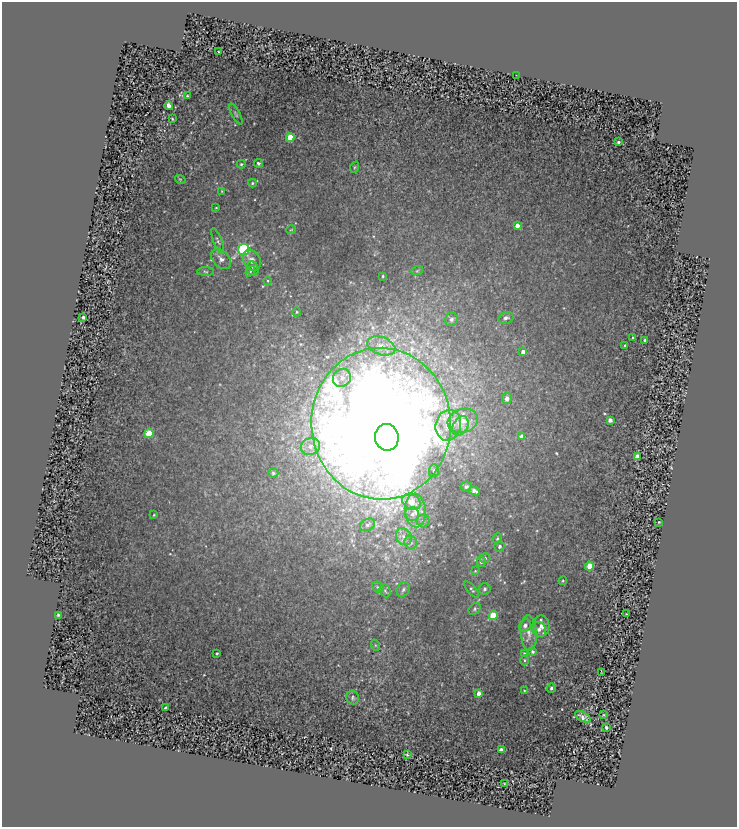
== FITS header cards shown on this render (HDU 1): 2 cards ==
NAXIS1  =                  735
NAXIS2  =                  825

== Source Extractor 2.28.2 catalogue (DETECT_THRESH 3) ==
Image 735 x 825 px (HDU 1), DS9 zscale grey, 1 PNG px = 1 image px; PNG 739 x 829 px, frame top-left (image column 1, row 825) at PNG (2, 2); each listed source drawn as its Kron ellipse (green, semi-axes under 4 px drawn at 4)
Background 3.1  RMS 1.3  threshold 3.96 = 3 sigma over >= 5 px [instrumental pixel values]
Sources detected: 98; all 98 listed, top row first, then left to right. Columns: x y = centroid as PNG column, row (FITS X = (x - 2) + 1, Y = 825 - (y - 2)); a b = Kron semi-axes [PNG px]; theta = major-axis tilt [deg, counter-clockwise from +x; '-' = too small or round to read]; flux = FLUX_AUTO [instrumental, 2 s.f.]
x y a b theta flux
219 52 2 2 - 65
516 75 2 2 - 76
187 96 3 2 - 88
169 105 4 4 - 300
236 114 12 3 -61 160
172 119 3 2 - 71
290 138 4 4 - 2100
618 142 3 3 - 130
258 163 4 3 - 150
241 164 4 4 - 110
355 167 6 3 70 110
180 179 5 3 - 76
252 183 4 4 - 130
222 191 4 2 - 65
216 208 4 2 - 62
517 226 4 4 - 620
291 230 5 3 - 63
218 241 14 3 -69 200
244 249 5 5 - 8200
221 259 12 8 -47 480
252 260 11 8 -59 600
253 269 7 6 - 200
250 271 6 3 54 81
417 271 6 3 19 120
205 272 8 4 -2 130
383 276 4 3 - 81
268 281 4 3 - 83
297 312 4 4 - 98
83 317 3 3 - 160
506 318 7 6 - 260
451 319 7 6 - 250
633 338 3 2 - 99
645 340 3 3 - 120
625 345 3 2 - 80
381 346 14 8 -19 770
523 352 4 4 - 500
342 378 9 8 - 590
507 398 5 5 - 540
610 420 4 4 - 340
463 421 15 12 16 1600
381 424 76 70 -87 310000
448 425 15 12 76 1600
460 426 10 7 61 530
149 434 4 4 - 2800
387 437 13 11 -81 21000
522 437 4 4 - 950
310 446 10 8 25 660
637 457 4 4 - 950
434 470 6 5 - 190
273 473 5 4 - 120
466 487 5 5 - 200
474 491 6 3 -25 300
411 502 10 7 -33 1200
415 510 17 10 -86 1200
412 514 7 6 - 320
154 515 2 2 - 68
423 521 6 6 - 260
659 522 3 2 - 71
367 525 8 5 30 250
404 537 9 7 -57 430
497 538 5 4 - 120
411 542 7 6 - 260
499 546 5 5 - 210
485 558 5 4 - 170
481 561 5 4 - 230
589 566 4 4 - 1800
475 571 3 3 - 63
563 581 4 4 - 95
378 587 6 5 - 160
485 589 6 5 - 210
403 590 8 6 59 240
472 590 10 4 -48 140
385 591 7 5 -67 170
475 609 7 5 45 150
626 614 3 2 - 52
58 615 4 3 - 110
493 616 4 4 - 3400
525 625 6 5 - 360
541 626 11 8 -90 600
539 629 8 7 - 400
529 633 18 8 -87 830
375 645 6 3 -71 97
533 652 4 4 - 140
217 653 3 3 - 100
524 653 3 2 - 81
524 660 5 3 - 93
602 673 3 2 - 63
551 688 4 4 - 160
524 691 3 3 - 77
479 693 4 4 - 500
353 698 7 6 - 200
165 708 3 3 - 150
604 715 3 2 - 80
583 717 8 4 -27 320
606 727 4 2 - 170
501 750 4 3 - 630
407 755 3 3 - 120
504 783 3 2 - 48